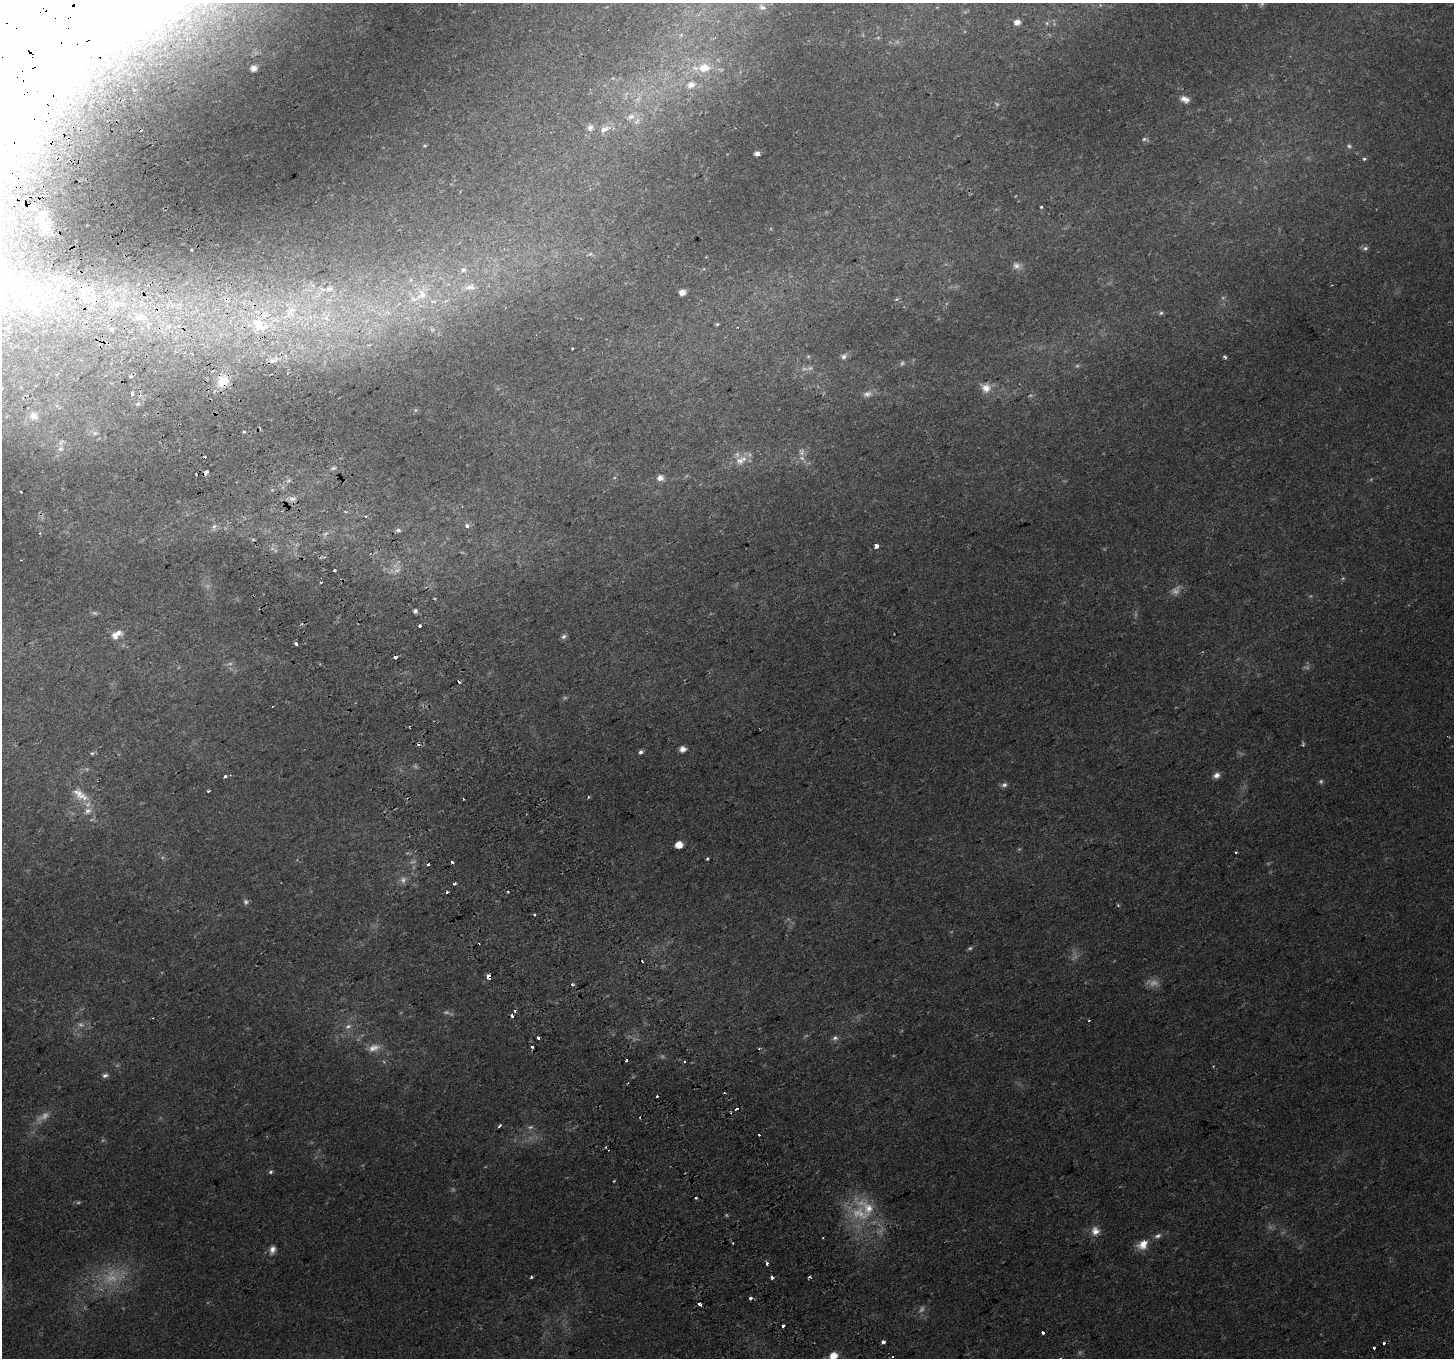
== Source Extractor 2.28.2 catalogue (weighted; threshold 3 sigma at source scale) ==
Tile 11 of 4 x 4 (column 3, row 3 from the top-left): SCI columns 2956-4407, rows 1549-2904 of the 5907 x 5749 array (HDU 1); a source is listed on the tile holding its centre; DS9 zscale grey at full resolution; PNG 1456 x 1360 px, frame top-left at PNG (2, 3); no overlay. Shown black and unused: <1% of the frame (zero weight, under 2 of 3 exposures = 3% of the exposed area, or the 3 px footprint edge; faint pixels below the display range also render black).
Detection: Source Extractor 2.28.2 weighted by HDU 2 'WHT'; one run over the whole footprint, this tile lists its part. Background 0.0327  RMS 0.0041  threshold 0.0185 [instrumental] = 3 sigma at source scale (4.5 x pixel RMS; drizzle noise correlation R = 1.50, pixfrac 1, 0.0396/0.0396 arcsec/px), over >= 5 px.
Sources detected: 203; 32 too faint to see at this stretch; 1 inside a brighter object's white glare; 27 cosmic-ray / hot-pixel residue — not listed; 14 inside a brighter listed object's ellipse — not listed separately; the other 129 listed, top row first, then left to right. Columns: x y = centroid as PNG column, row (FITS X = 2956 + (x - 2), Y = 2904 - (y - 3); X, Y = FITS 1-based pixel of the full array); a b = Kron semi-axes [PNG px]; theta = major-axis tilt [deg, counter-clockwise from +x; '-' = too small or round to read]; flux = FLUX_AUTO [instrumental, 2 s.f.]
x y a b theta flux
762 7 11 7 -23 1.7
1017 22 6 5 - 2.7
1047 23 6 5 - 0.7
254 68 5 5 - 2.9
704 68 17 13 5 8
691 85 12 9 18 3.5
638 99 8 4 53 1.1
1185 99 11 7 -27 2.8
631 116 12 7 26 2.1
590 127 7 7 - 1.8
604 129 13 7 28 3
1144 139 8 5 -15 0.87
1349 146 7 5 -33 0.85
757 154 5 4 - 1.7
1364 159 5 4 - 0.62
1041 207 4 3 - 0.47
45 225 18 12 78 4.1
1365 248 8 6 1 1.1
191 249 3 3 - 1.7
590 254 7 5 45 0.88
1016 266 10 9 - 2.3
463 270 8 7 - 1.6
470 287 17 9 1 3.4
83 291 37 13 -70 14
682 292 5 5 - 2.9
421 295 22 16 77 11
19 296 18 7 28 4.8
45 297 22 15 5 14
896 299 6 5 - 0.6
118 304 19 11 12 8.3
290 311 72 30 38 75
388 312 12 6 -40 2.6
1161 313 6 5 - 0.74
140 317 24 14 -15 12
717 324 5 4 - 0.58
179 327 7 6 - 1.9
112 330 3 3 - 3.6
432 330 6 6 - 0.85
131 331 5 4 - 0.7
572 348 3 2 - 0.6
808 356 6 4 0 0.55
844 356 9 7 61 1.4
1225 357 5 3 - 0.78
272 361 12 8 22 3.4
223 381 15 13 39 7.3
986 388 13 11 -34 3.9
132 393 4 3 - 2.3
867 394 13 8 14 2.3
415 410 6 4 89 0.56
34 416 12 10 -31 2.6
244 431 4 3 - 0.89
95 433 6 5 - 0.91
60 449 7 7 - 1.4
802 452 10 8 -78 1.9
741 460 19 10 25 4.6
333 468 7 5 19 0.82
205 473 4 3 - 16
660 478 9 8 - 2
289 480 6 4 19 0.74
292 499 12 6 -5 2.2
345 512 5 3 - 0.49
214 526 7 6 - 1.3
467 526 4 4 - 1.9
398 530 7 5 0 1.1
40 533 4 3 - 0.48
326 533 10 5 44 1.4
253 539 6 4 -20 0.52
876 546 4 3 - 8.3
334 571 3 3 - 2.5
415 611 5 4 - 1.1
420 626 3 3 - 3.4
118 633 11 9 -5 2.7
564 636 7 6 - 1.1
296 643 3 3 - 2.2
395 657 3 3 - 1.9
230 664 7 4 1 0.87
1303 744 5 4 - 0.56
682 749 5 5 - 3.1
641 752 6 5 - 1.1
92 753 6 5 - 0.66
1216 775 9 7 24 2
225 776 3 3 - 1.7
1004 785 7 6 - 1.4
209 791 3 3 - 0.89
80 795 27 11 -37 6.4
588 797 4 3 - 0.51
679 845 6 5 - 5.9
1236 852 3 3 - 0.99
707 858 3 3 - 0.5
428 864 3 3 - 1.9
455 884 3 3 - 1.8
447 892 3 3 - 0.53
508 892 3 3 - 0.74
246 902 7 7 - 1.2
535 914 3 3 - 1.1
970 948 6 4 15 0.68
488 977 4 4 - 4.7
572 984 4 4 - 0.73
512 1016 4 3 - 1.9
1089 1021 3 2 - 0.57
348 1026 9 7 25 1.5
538 1038 3 3 - 3
835 1038 8 7 - 1.3
532 1047 3 3 - 4
374 1048 17 9 16 3.6
759 1049 3 3 - 0.53
626 1060 3 3 - 6.3
105 1075 8 5 13 1.3
657 1096 3 3 - 1.4
737 1109 3 3 - 4.1
500 1126 4 3 - 0.87
271 1172 6 5 - 0.8
614 1181 3 2 - 0.7
696 1198 3 3 - 1.2
860 1214 33 21 -14 19
1095 1231 11 10 - 3.5
733 1243 3 2 - 0.3
1143 1244 14 10 45 5.6
272 1249 11 7 67 2.3
767 1263 3 3 - 3
531 1277 3 3 - 0.62
751 1298 3 3 - 2.7
699 1304 4 3 - 1.7
783 1326 3 3 - 2.5
1043 1333 3 3 - 2
883 1342 3 3 - 9.6
1384 1344 3 3 - 2.5
833 1356 7 6 - 6.1
892 1357 3 3 - 1.2
Overlapping masked pixels (flux is a lower limit): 4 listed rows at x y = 83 291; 223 381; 205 473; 488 977
Isophote crosses this tile's border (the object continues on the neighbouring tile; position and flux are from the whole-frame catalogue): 1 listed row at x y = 833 1356